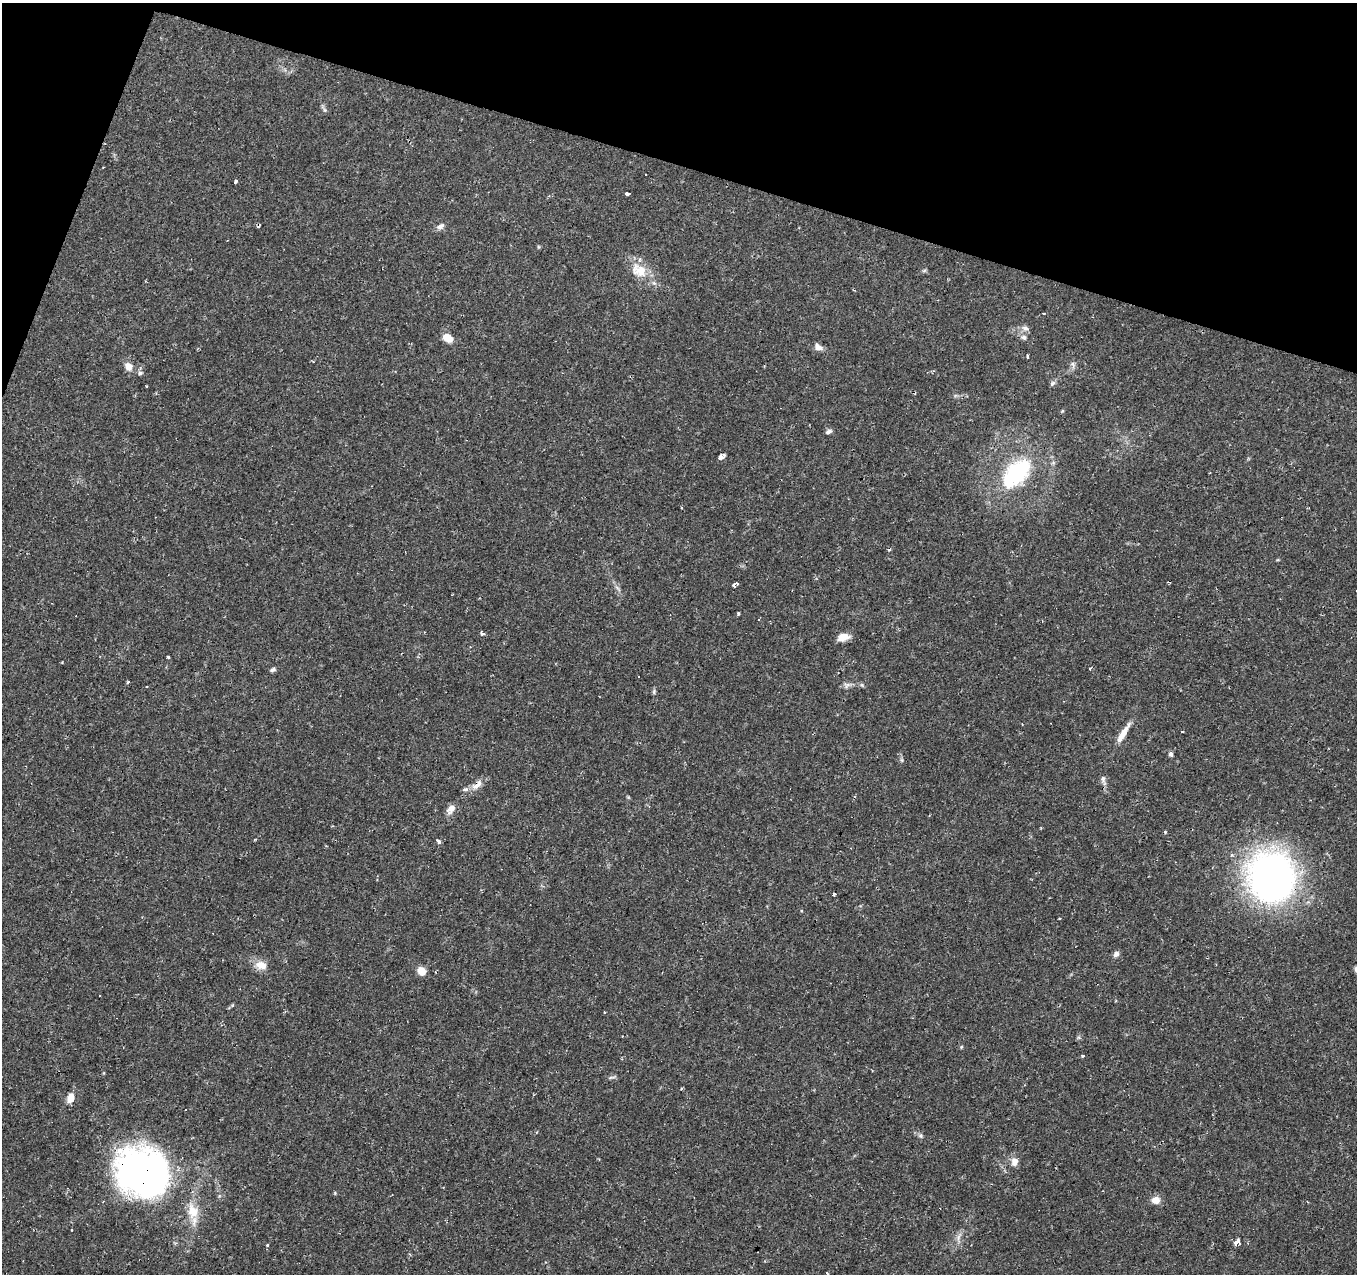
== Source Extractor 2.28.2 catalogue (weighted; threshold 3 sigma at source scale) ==
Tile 2 of 4 x 4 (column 2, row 1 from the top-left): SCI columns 1355-2709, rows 4027-5298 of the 5423 x 5573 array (HDU 1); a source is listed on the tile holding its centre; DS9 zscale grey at full resolution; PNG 1359 x 1276 px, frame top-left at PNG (2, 3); no overlay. Shown black and unused: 15% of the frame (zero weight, under 2 of 3 exposures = <1% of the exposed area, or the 3 px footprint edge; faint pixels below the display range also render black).
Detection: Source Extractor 2.28.2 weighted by HDU 2 'WHT'; one run over the whole footprint, this tile lists its part. Background 0.0479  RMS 0.0037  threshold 0.0166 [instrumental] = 3 sigma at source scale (4.5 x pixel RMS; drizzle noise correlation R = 1.50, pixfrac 1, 0.0396/0.0396 arcsec/px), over >= 5 px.
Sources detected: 83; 2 inside a brighter object's white glare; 13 cosmic-ray / hot-pixel residue — not listed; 1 inside a brighter listed object's ellipse — not listed separately; the other 67 listed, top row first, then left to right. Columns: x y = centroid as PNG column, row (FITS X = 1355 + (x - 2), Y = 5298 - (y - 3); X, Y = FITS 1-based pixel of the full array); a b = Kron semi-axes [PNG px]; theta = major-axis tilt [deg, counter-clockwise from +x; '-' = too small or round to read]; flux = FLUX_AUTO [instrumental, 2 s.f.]
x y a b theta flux
325 110 6 6 - 0.74
645 174 2 2 - 0.28
235 182 3 3 - 3.3
627 194 5 3 - 1.5
440 226 11 6 33 1.7
639 270 25 18 -36 8.4
924 271 7 4 19 0.51
1025 328 11 6 -17 1.4
1024 337 8 7 - 1.3
447 338 10 7 -32 5.1
818 347 10 7 -39 2
1027 356 4 3 - 2.1
1073 365 11 6 -70 1.1
128 366 11 9 -56 2.9
140 373 7 5 16 0.83
1052 383 8 5 50 0.92
146 386 4 2 - 0.32
1062 411 6 3 71 0.36
829 431 9 5 23 0.99
721 457 5 4 - 9.4
1016 473 32 19 48 35
1210 473 3 2 - 0.25
681 507 3 2 - 0.42
734 585 5 3 - 3.9
617 588 13 3 -49 0.95
738 613 4 3 - 0.49
482 633 5 4 - 0.83
843 637 12 8 13 4.1
168 657 3 3 - 0.92
273 670 7 5 15 0.9
638 676 2 2 - 0.41
128 682 4 3 - 0.68
847 685 10 7 25 1.4
862 685 6 5 - 0.56
654 691 7 4 80 0.63
1123 733 29 6 59 4.5
1171 754 6 5 - 0.96
1103 779 12 6 -86 1.4
474 786 8 6 67 1.8
466 789 8 6 14 1
451 809 12 8 52 2.7
1165 832 4 4 - 0.48
439 841 4 3 - 2.2
1272 879 49 41 -88 170
834 894 4 3 - 0.83
1059 919 3 2 - 0.37
1116 954 7 6 - 1.5
261 965 17 11 -12 4
1356 969 7 5 -82 0.88
421 971 9 7 -43 4.1
99 995 3 3 - 1.1
604 1012 4 2 - 0.27
961 1047 5 3 - 0.34
1083 1056 4 4 - 0.56
104 1073 5 3 - 0.33
611 1077 12 3 12 0.7
70 1098 13 8 70 3.1
921 1136 6 6 - 0.77
1014 1162 11 9 69 2.4
143 1170 60 51 -9 120
1156 1200 9 8 - 3.3
193 1211 21 14 -75 7.7
71 1230 3 2 - 0.67
959 1237 16 5 68 1.9
1237 1242 3 3 - 140
267 1246 3 3 - 1.8
827 1273 4 2 - 1.1
Overlapping masked pixels (flux is a lower limit): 2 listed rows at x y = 1272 879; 143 1170
Isophote crosses this tile's border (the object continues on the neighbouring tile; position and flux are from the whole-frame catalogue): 1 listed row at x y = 1356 969